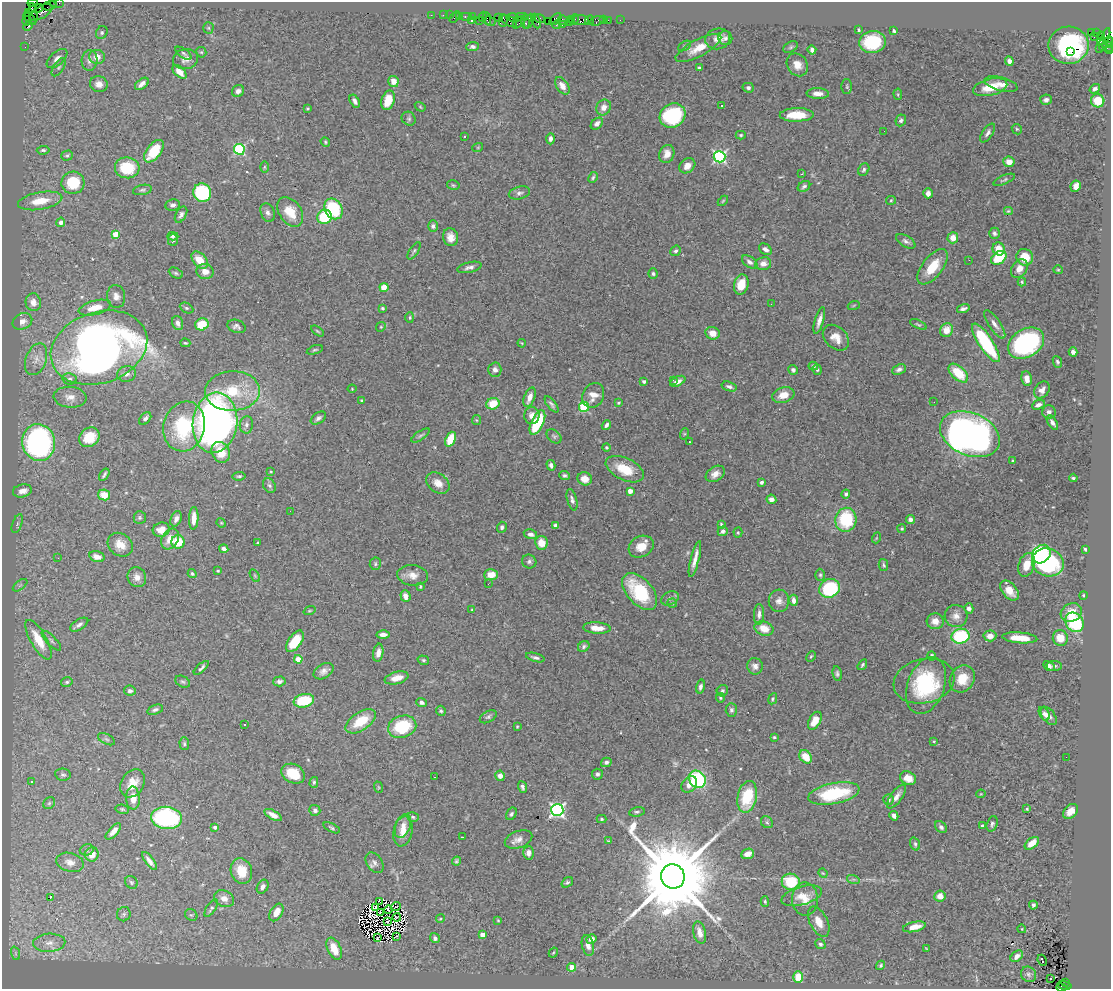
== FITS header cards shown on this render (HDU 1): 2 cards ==
NAXIS1  =                 1109
NAXIS2  =                  987

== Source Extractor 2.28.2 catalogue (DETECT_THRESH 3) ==
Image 1109 x 987 px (HDU 1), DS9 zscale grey, 1 PNG px = 1 image px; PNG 1113 x 991 px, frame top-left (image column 1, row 987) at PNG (2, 2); each listed source drawn as its Kron ellipse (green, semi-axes under 4 px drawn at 4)
Background 1.6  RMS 0.043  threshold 0.128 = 3 sigma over >= 5 px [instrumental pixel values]
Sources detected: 518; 6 with non-positive FLUX_AUTO (blend fragments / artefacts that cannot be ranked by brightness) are neither listed nor drawn; of the other 512, the 500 brightest by FLUX_AUTO listed and drawn (12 fainter detections omitted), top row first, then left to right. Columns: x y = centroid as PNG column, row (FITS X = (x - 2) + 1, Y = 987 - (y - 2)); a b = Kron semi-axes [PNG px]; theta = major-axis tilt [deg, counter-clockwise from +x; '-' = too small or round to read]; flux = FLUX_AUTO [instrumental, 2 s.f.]
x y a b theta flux
54 2 4 2 - 300
33 3 5 3 - 150
59 3 2 2 - 43
49 6 7 3 17 280
36 9 8 3 12 390
41 12 12 6 31 1200
29 13 3 2 - 130
33 14 11 3 -86 620
431 15 2 2 - 57
443 15 2 2 - 85
449 15 2 2 - 56
460 16 3 2 - 130
472 16 3 2 - 150
455 17 6 2 56 420
467 17 6 3 0 310
483 17 5 3 - 220
522 17 6 2 3 570
29 18 7 3 -41 440
487 18 6 3 -82 150
498 18 4 2 - 160
513 18 6 3 -15 500
540 18 5 3 - 290
555 19 7 4 44 560
571 19 3 2 - 190
563 20 5 2 - 210
574 20 5 3 - 270
581 20 8 5 -4 890
589 20 5 2 - 73
603 20 2 2 - 37
608 20 2 2 - 81
620 20 2 2 - 33
27 21 5 3 - 260
471 21 3 3 - 310
479 21 3 3 - 340
490 21 6 3 -28 420
503 21 6 4 -88 1200
509 21 9 4 -31 910
529 21 8 3 69 420
536 21 8 3 -67 550
549 21 3 2 - 330
597 21 7 4 20 340
519 22 7 3 46 310
525 22 7 4 -86 1300
569 22 3 2 - 180
556 25 4 3 - 260
562 25 3 2 - 400
28 26 5 3 - 330
208 28 5 5 - 4.1
859 30 4 2 - 4.1
894 31 4 3 - 5.1
102 32 7 5 62 6.1
1091 32 3 3 - 1600
1096 33 4 3 - 79
1101 36 4 3 - 970
1094 37 2 2 - 44
725 38 7 7 - 9.5
718 39 12 10 15 23
1105 39 11 3 70 1200
1100 41 4 3 - 260
1108 41 5 4 - 450
872 42 13 11 7 150
1069 45 20 18 2 400
685 46 7 4 30 4.8
1107 46 6 5 - 430
25 47 2 2 - 45
472 47 6 4 3 6.8
791 47 8 5 28 5.5
698 48 25 8 28 45
1099 49 2 2 - 56
812 50 4 4 - 12
1071 51 3 3 - 36
1109 51 3 2 - 100
201 52 5 5 - 3.9
183 53 9 4 -36 5.4
97 57 8 7 - 23
57 58 12 6 40 15
185 59 12 10 13 20
90 60 10 8 86 13
1009 61 4 4 - 11
797 65 12 10 -56 31
59 67 10 5 56 7.5
699 68 4 3 - 3.7
179 72 8 5 -44 21
393 81 5 5 - 29
99 84 9 8 - 18
142 84 8 5 37 16
1001 84 17 7 -14 22
562 86 10 6 -56 20
847 87 7 5 -90 5.1
990 87 17 8 14 68
748 88 5 5 - 8
1095 89 5 4 - 8.4
238 91 6 6 - 12
818 93 11 5 -2 21
898 94 6 4 -85 3.6
388 100 10 6 73 63
1046 100 6 5 - 10
355 101 7 4 -59 10
1098 101 7 6 - 69
721 106 3 2 - 13
420 107 6 4 -33 3.1
604 107 8 7 - 22
307 108 3 3 - 3
672 115 13 11 36 260
797 115 17 7 1 59
409 119 7 6 - 5.9
901 120 6 5 - 6.8
597 124 7 5 42 11
1017 129 5 4 - 4.1
884 131 2 2 - 2.8
988 133 11 5 56 10
741 135 5 4 - 3.9
464 136 3 3 - 17
550 139 5 4 - 12
325 142 5 4 - 3.6
478 147 5 3 - 2.8
239 149 5 5 - 320
43 150 6 4 6 5
154 151 13 7 53 88
667 154 9 7 70 25
67 155 6 5 - 5.9
719 157 6 5 - 490
1009 162 5 5 - 29
687 166 8 6 39 25
264 167 6 4 90 3.5
127 168 12 10 -6 110
864 169 6 5 - 6.6
802 174 3 2 - 18
593 177 6 4 62 4.9
1004 180 11 4 23 5.7
73 183 11 11 - 110
453 185 6 4 -15 4.4
804 186 7 5 33 6.1
1076 186 6 5 - 24
142 190 9 5 11 6.7
202 193 9 9 - 230
519 193 11 6 15 9.9
928 193 5 5 - 14
891 200 5 4 - 3.3
40 201 22 8 10 66
723 201 6 3 46 3
173 205 7 5 9 9
333 209 11 8 -57 190
1008 211 4 3 - 4.3
290 212 16 11 -54 60
268 213 9 7 -69 11
181 215 9 5 61 10
325 217 7 7 - 120
61 222 4 4 - 13
433 226 6 5 - 8
994 233 5 5 - 6.6
116 234 4 4 - 62
173 236 5 4 - 6.1
450 237 9 7 -78 22
953 238 5 5 - 29
173 240 6 5 - 6.4
906 241 11 5 -31 9.4
765 249 7 5 -37 9.9
999 249 6 6 - 51
414 251 10 4 57 5.5
676 251 6 5 - 6.4
1025 257 8 8 - 65
999 258 8 6 36 110
200 260 10 6 -48 47
969 260 3 2 - 4
750 262 9 5 -36 12
763 264 8 6 8 17
469 267 12 5 13 12
933 267 21 10 52 70
1019 269 10 7 57 29
1058 270 5 4 - 3.4
205 271 8 7 - 21
176 273 7 5 -27 5.6
653 274 5 4 - 5.8
1022 282 4 4 - 3.6
741 284 10 7 76 46
384 287 4 4 - 56
116 296 11 9 -85 17
33 302 9 7 -78 21
771 304 2 2 - 8.5
854 305 6 4 20 3.1
95 308 16 7 15 44
186 308 7 5 -26 5.2
382 308 4 3 - 4.1
963 309 6 4 16 9.5
410 317 5 4 - 3.8
819 320 14 4 74 17
22 321 10 7 25 16
178 323 7 5 -70 11
202 324 7 6 - 78
918 324 9 4 -25 4.5
995 324 17 6 -56 16
237 326 9 6 -19 10
381 327 5 4 - 3.3
947 330 7 6 - 34
317 331 7 3 -34 3.3
713 333 7 6 - 27
836 338 15 10 -44 31
185 343 5 3 - 3.5
522 343 4 3 - 2.6
986 343 22 7 -56 230
1026 343 19 14 31 490
99 348 49 35 19 2100
315 350 8 4 17 4.6
1073 352 4 4 - 12
36 359 16 10 70 27
1057 362 6 4 -65 4.9
813 366 5 4 - 4.9
899 369 7 5 22 9.1
495 370 7 6 - 12
793 370 5 4 - 6.6
817 370 5 4 - 5.6
958 373 12 6 -43 87
127 374 9 8 - 15
1027 378 7 5 -82 20
70 379 7 5 -12 7.1
673 380 3 2 - 13
644 381 3 3 - 8.5
678 381 8 4 26 18
729 387 8 4 -18 9.1
352 389 4 4 - 2.4
1042 390 9 7 54 16
232 391 27 19 2 130
593 395 13 10 64 29
783 395 11 7 16 31
70 397 16 10 -5 25
530 397 10 5 69 23
362 400 3 3 - 3.9
934 402 2 2 - 11
618 403 3 3 - 3.5
493 404 7 5 23 67
552 404 10 4 -51 7.5
1038 405 7 4 21 10
584 407 5 5 - 210
1049 412 7 6 - 11
532 415 8 7 - 19
318 418 8 5 35 8.8
145 419 7 5 47 9.6
476 420 5 4 - 3.3
537 422 13 6 65 170
1052 422 8 4 -58 12
215 423 30 22 82 1200
246 425 8 6 82 9.9
606 425 5 3 - 8.4
184 426 25 20 74 210
684 434 6 3 71 2.9
970 434 31 21 -23 1500
421 435 10 4 34 6.4
554 436 8 6 -41 6.4
89 437 11 9 41 71
450 439 8 5 67 72
690 442 3 2 - 3
39 443 18 16 -79 760
606 447 4 4 - 4.1
221 452 11 9 -62 49
1013 461 3 2 - 3
551 465 5 4 - 8.5
625 469 20 11 -25 73
271 471 4 2 - 2.3
715 474 10 7 32 21
104 475 7 2 56 5.2
565 475 5 4 - 6.2
239 476 6 4 8 4.2
1073 478 4 3 - 4.6
585 479 7 6 - 28
762 482 4 3 - 6.6
438 483 13 9 -38 28
269 485 7 6 - 7
22 491 9 6 11 27
630 491 4 4 - 29
846 494 4 4 - 5.7
104 495 6 5 - 40
771 499 5 4 - 13
572 500 11 5 -75 10
290 511 2 2 - 66
140 518 6 6 - 5.1
194 518 11 5 88 27
176 519 8 5 67 13
846 520 12 10 76 160
910 520 4 4 - 10
221 523 5 4 - 2.9
17 524 10 5 69 9.3
721 524 4 4 - 3.4
555 525 4 3 - 6.2
502 527 5 5 - 7.6
902 529 4 4 - 4.2
161 530 8 7 - 28
723 531 5 4 - 8.1
738 533 5 4 - 3.7
530 534 7 4 -11 13
876 538 5 3 - 2.6
170 539 11 8 59 32
178 542 6 6 - 79
258 543 3 2 - 3.5
541 543 7 6 - 34
120 545 13 11 -37 36
641 547 13 10 29 40
224 549 4 4 - 11
1085 549 3 3 - 4.9
1041 554 10 8 43 350
97 557 8 5 -15 22
58 558 2 2 - 11
695 559 19 4 76 23
529 561 7 6 - 7.8
1048 562 16 13 -21 310
375 564 6 5 - 5.2
883 565 6 4 -77 5.1
1027 565 12 8 71 41
218 571 3 3 - 2.9
192 574 4 4 - 4.5
413 575 15 10 -7 25
491 575 7 5 4 36
820 575 6 5 - 4.9
255 576 7 4 -59 4
137 577 10 9 - 19
488 584 3 2 - 2.7
20 585 8 4 37 7.1
420 586 4 3 - 3.4
830 588 10 9 - 200
1009 590 11 7 -50 36
640 591 22 12 -48 180
1083 595 4 3 - 4.2
405 596 6 5 - 20
670 598 9 6 27 9
793 600 5 4 - 14
779 601 11 10 - 17
672 603 5 4 - 3.9
969 608 5 4 - 11
472 610 3 3 - 2.5
310 611 6 4 19 3.4
1071 612 11 9 29 50
759 614 10 5 88 12
956 616 11 11 - 21
935 621 8 8 - 27
1075 622 10 8 -55 180
79 625 10 5 31 10
597 628 14 5 -4 39
764 628 10 7 -19 36
383 634 6 3 0 14
961 636 9 7 12 210
990 636 6 5 - 23
1020 638 17 5 -4 47
1060 638 8 7 - 44
38 640 22 7 -60 78
51 641 13 5 -45 8.9
295 641 12 6 55 77
584 646 6 5 - 6.6
378 653 9 5 81 18
811 656 5 3 - 4.1
932 656 4 4 - 6.8
535 657 9 4 -15 7.9
298 659 4 4 - 48
423 660 6 4 -15 4.7
862 665 6 4 55 4.5
755 666 8 7 - 14
1049 666 6 4 -27 9.5
1054 666 8 5 -4 6.5
201 668 9 4 42 8
324 671 11 7 31 15
837 674 7 4 -80 6.7
397 678 12 6 14 29
962 679 14 12 55 57
279 681 6 5 - 11
924 681 31 22 13 200
67 682 6 4 16 4.8
183 682 8 5 -27 6.3
926 686 29 18 70 170
700 687 7 4 76 8.3
130 691 6 5 - 9.3
722 691 6 5 - 5.8
720 698 5 3 - 3.2
773 699 6 4 64 4.6
304 701 10 6 11 140
421 702 5 4 - 7.4
155 710 8 4 19 7.9
731 710 7 5 -89 6.8
441 711 5 4 - 5.2
1044 714 7 5 -60 11
1049 716 10 6 -52 15
488 717 9 5 29 7
361 721 17 9 33 82
815 721 10 6 61 41
244 725 2 2 - 2.6
517 726 3 3 - 2.5
402 727 14 11 19 140
774 737 4 3 - 3.6
106 739 9 5 -27 6.2
934 741 4 3 - 3.6
184 744 6 4 -86 4.6
806 757 7 5 -51 50
1066 757 2 2 - 10
606 762 5 4 - 8.8
293 774 12 9 -28 66
597 774 5 5 - 7.3
63 775 8 6 -9 7.7
500 776 5 4 - 17
434 777 3 2 - 28
908 778 8 6 -28 36
697 779 9 7 -48 240
31 781 3 3 - 11
314 782 5 4 - 4.8
133 783 15 11 58 44
689 784 9 7 49 25
378 787 6 3 -71 2.9
522 787 6 4 -69 7.3
834 793 26 10 11 180
981 794 5 4 - 2.6
747 797 16 9 77 130
896 797 14 5 54 17
133 798 11 7 -86 32
888 800 5 5 - 8
49 803 6 5 - 5.2
122 809 7 4 -10 4.7
1027 809 4 3 - 3.2
315 810 5 5 - 8.8
557 810 6 6 - 740
1071 811 8 6 44 25
637 812 8 4 10 5.6
511 814 7 4 58 6.6
273 815 9 4 -29 19
894 816 5 4 - 12
413 817 6 4 -17 5
166 818 15 11 -6 340
601 819 5 4 - 4.2
767 822 6 5 - 5.9
992 824 8 5 73 8.1
403 826 12 7 70 22
982 826 4 3 - 8.3
215 827 4 3 - 8.7
941 827 7 5 -45 8
332 828 9 4 -26 5.3
113 831 10 4 48 19
403 831 15 9 78 34
463 837 3 2 - 3.2
518 839 14 8 19 19
608 841 3 3 - 3.3
1032 843 8 5 39 32
915 844 7 5 -72 5.2
87 850 7 5 17 6.6
528 853 7 5 86 12
92 854 7 6 - 35
747 854 6 5 - 21
149 861 11 4 -53 14
456 861 4 4 - 4.9
70 862 14 9 -16 20
374 863 11 7 -55 14
241 871 13 10 -72 59
823 873 5 4 - 2.6
673 876 12 12 - 62000
853 879 6 4 -18 5.2
131 882 7 6 - 5.3
567 882 6 4 35 5.7
791 882 9 8 - 110
263 887 7 5 60 14
802 896 21 9 16 38
940 896 6 5 - 23
50 897 4 2 - 24
224 899 10 8 -26 21
805 899 16 13 -89 43
379 901 4 2 - 7.2
765 901 5 4 - 4.6
1033 905 4 3 - 7.2
396 906 5 2 - 6.4
376 907 3 2 - 3
211 908 10 4 56 8.2
388 910 4 2 - 3.6
276 912 9 6 58 35
381 912 3 2 - 2.3
124 914 7 6 - 7.3
191 915 6 5 - 5.2
397 917 4 2 - 6.3
440 919 4 3 - 3
498 920 4 4 - 2.6
388 921 3 2 - 6.3
819 922 16 8 -63 33
914 927 11 5 12 32
1022 929 4 3 - 2.6
700 933 11 6 -76 25
483 935 4 4 - 40
396 936 3 2 - 4.5
377 938 2 2 - 3.2
435 938 5 4 - 8.3
591 939 5 4 - 18
49 943 16 9 3 29
820 944 5 4 - 8.4
588 945 10 6 -77 19
334 949 12 6 -65 57
926 949 4 2 - 2.3
15 953 7 4 -72 5.3
553 953 5 3 - 3.2
1017 956 7 5 42 13
1042 960 6 3 -66 91
881 965 5 4 - 4.2
572 967 4 4 - 40
1029 974 8 7 - 8.3
798 977 6 5 - 66
1051 979 2 2 - 6
1065 982 3 2 - 260
1064 985 7 3 -16 470
1061 988 5 2 - 570
At the frame edge (FLAGS 8, measured only in part): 5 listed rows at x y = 54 2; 33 3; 59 3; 1109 51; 1061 988
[12 fainter detections neither listed nor drawn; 6 non-positive-flux detections neither listed nor drawn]